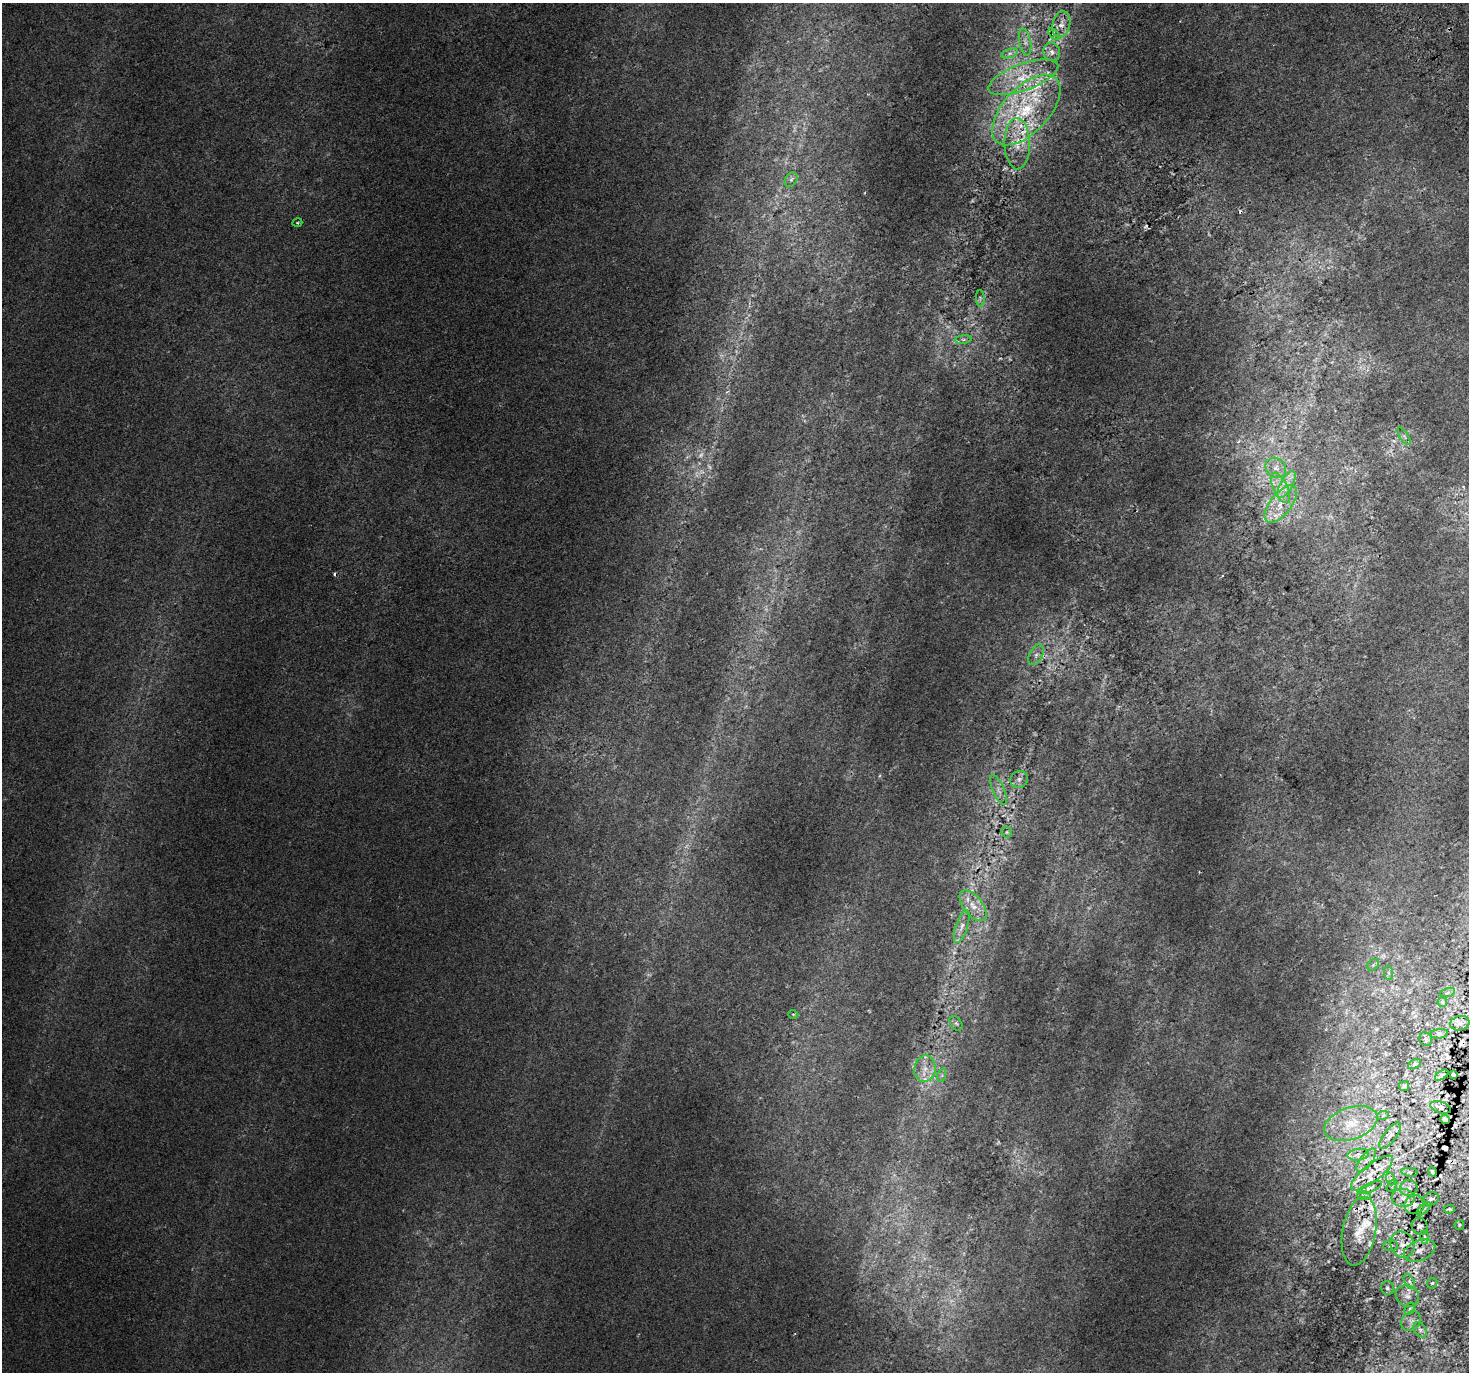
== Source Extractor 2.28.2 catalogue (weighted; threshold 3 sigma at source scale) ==
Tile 10 of 4 x 4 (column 2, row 3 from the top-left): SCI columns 1508-2974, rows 1569-2938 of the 5943 x 5816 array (HDU 1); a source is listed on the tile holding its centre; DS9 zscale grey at full resolution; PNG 1471 x 1374 px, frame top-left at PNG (2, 3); each listed source drawn as its Kron ellipse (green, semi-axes under 4 px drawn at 4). Shown black and unused: <1% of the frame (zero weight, under 2 of 3 exposures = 3% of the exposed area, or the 3 px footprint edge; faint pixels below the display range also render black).
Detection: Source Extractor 2.28.2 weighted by HDU 2 'WHT'; one run over the whole footprint, this tile lists its part. Background 0.00701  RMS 0.0058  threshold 0.0261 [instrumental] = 3 sigma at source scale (4.5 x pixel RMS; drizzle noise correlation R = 1.50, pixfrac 1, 0.0396/0.0396 arcsec/px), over >= 5 px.
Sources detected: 109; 11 too faint to see at this stretch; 11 cosmic-ray / hot-pixel residue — neither listed nor drawn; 15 inside a brighter listed object's ellipse — not listed separately; the other 72 listed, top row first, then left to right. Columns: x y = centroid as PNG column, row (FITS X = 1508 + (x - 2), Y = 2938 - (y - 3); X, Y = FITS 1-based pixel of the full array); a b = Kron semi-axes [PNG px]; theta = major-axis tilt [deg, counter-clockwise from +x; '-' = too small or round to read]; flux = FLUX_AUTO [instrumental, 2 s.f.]
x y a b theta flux
1061 24 13 8 76 4.4
1054 34 6 3 -52 0.68
1025 42 13 6 -78 2.6
1052 52 9 8 - 2.7
1010 53 8 4 19 1.5
1023 77 37 13 20 20
1026 110 43 22 47 52
1017 144 25 13 -89 15
791 179 8 6 54 1.6
297 223 5 2 - 0.53
980 298 8 4 -89 1.2
963 339 8 4 8 1.3
1404 436 10 4 -56 1.5
1276 468 11 9 -44 4.2
1287 484 15 6 60 5
1280 488 16 7 -64 6.2
1281 504 22 10 51 11
1036 655 11 6 64 2.7
1019 779 9 8 - 2.7
998 790 16 5 -67 3.2
1007 832 6 5 - 0.86
973 906 18 9 -51 7.6
962 926 17 6 72 4.2
1373 965 6 5 - 1.2
1388 973 7 4 -89 1.2
1448 993 8 3 19 0.95
1442 1002 5 5 - 0.76
793 1014 5 3 - 0.52
956 1023 8 5 -54 1.6
1460 1023 10 7 13 2.2
1439 1034 9 4 6 1.2
1426 1039 7 6 - 1.2
1414 1064 7 4 28 0.82
925 1069 13 10 81 6.9
942 1075 7 4 72 1.2
1442 1075 7 4 33 0.91
1454 1075 3 3 - 0.78
1404 1086 5 5 - 0.75
1440 1107 11 5 -18 2
1383 1115 6 4 20 0.85
1445 1120 5 3 - 1.4
1351 1123 27 16 19 15
1390 1136 16 6 53 3
1358 1155 11 5 7 2.4
1366 1160 14 6 53 3.4
1410 1172 8 3 -5 0.81
1432 1172 5 3 - 0.83
1372 1173 26 8 38 9.6
1391 1179 7 4 -72 1.2
1392 1185 7 4 56 0.8
1370 1188 13 4 22 1.7
1409 1188 9 7 10 2.8
1364 1196 7 4 -1 0.98
1403 1198 11 9 -5 4.6
1431 1199 8 6 22 1.7
1415 1205 10 9 - 4
1424 1209 8 3 45 0.83
1449 1209 6 2 3 0.92
1459 1225 5 4 - 0.66
1420 1226 8 8 - 2.1
1359 1231 35 16 79 16
1425 1237 7 4 -89 1.2
1402 1245 13 11 -64 6.4
1390 1246 7 5 1 1.3
1419 1250 16 10 22 6.4
1409 1281 8 4 -60 1.6
1432 1283 6 4 45 0.89
1387 1288 7 6 - 1.3
1407 1296 12 10 -29 3.9
1410 1309 6 4 60 0.84
1411 1321 11 9 47 3
1420 1330 8 5 -55 1.6
Overlapping masked pixels (flux is a lower limit): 8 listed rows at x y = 998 790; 1454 1075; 1445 1120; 1372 1173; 1415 1205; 1359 1231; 1402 1245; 1419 1250
Unlisted compact peaks at least as high as the median listed source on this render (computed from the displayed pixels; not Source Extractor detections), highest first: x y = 1000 358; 1222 576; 1454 1241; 879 776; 1370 1298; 1455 1286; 1328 1262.